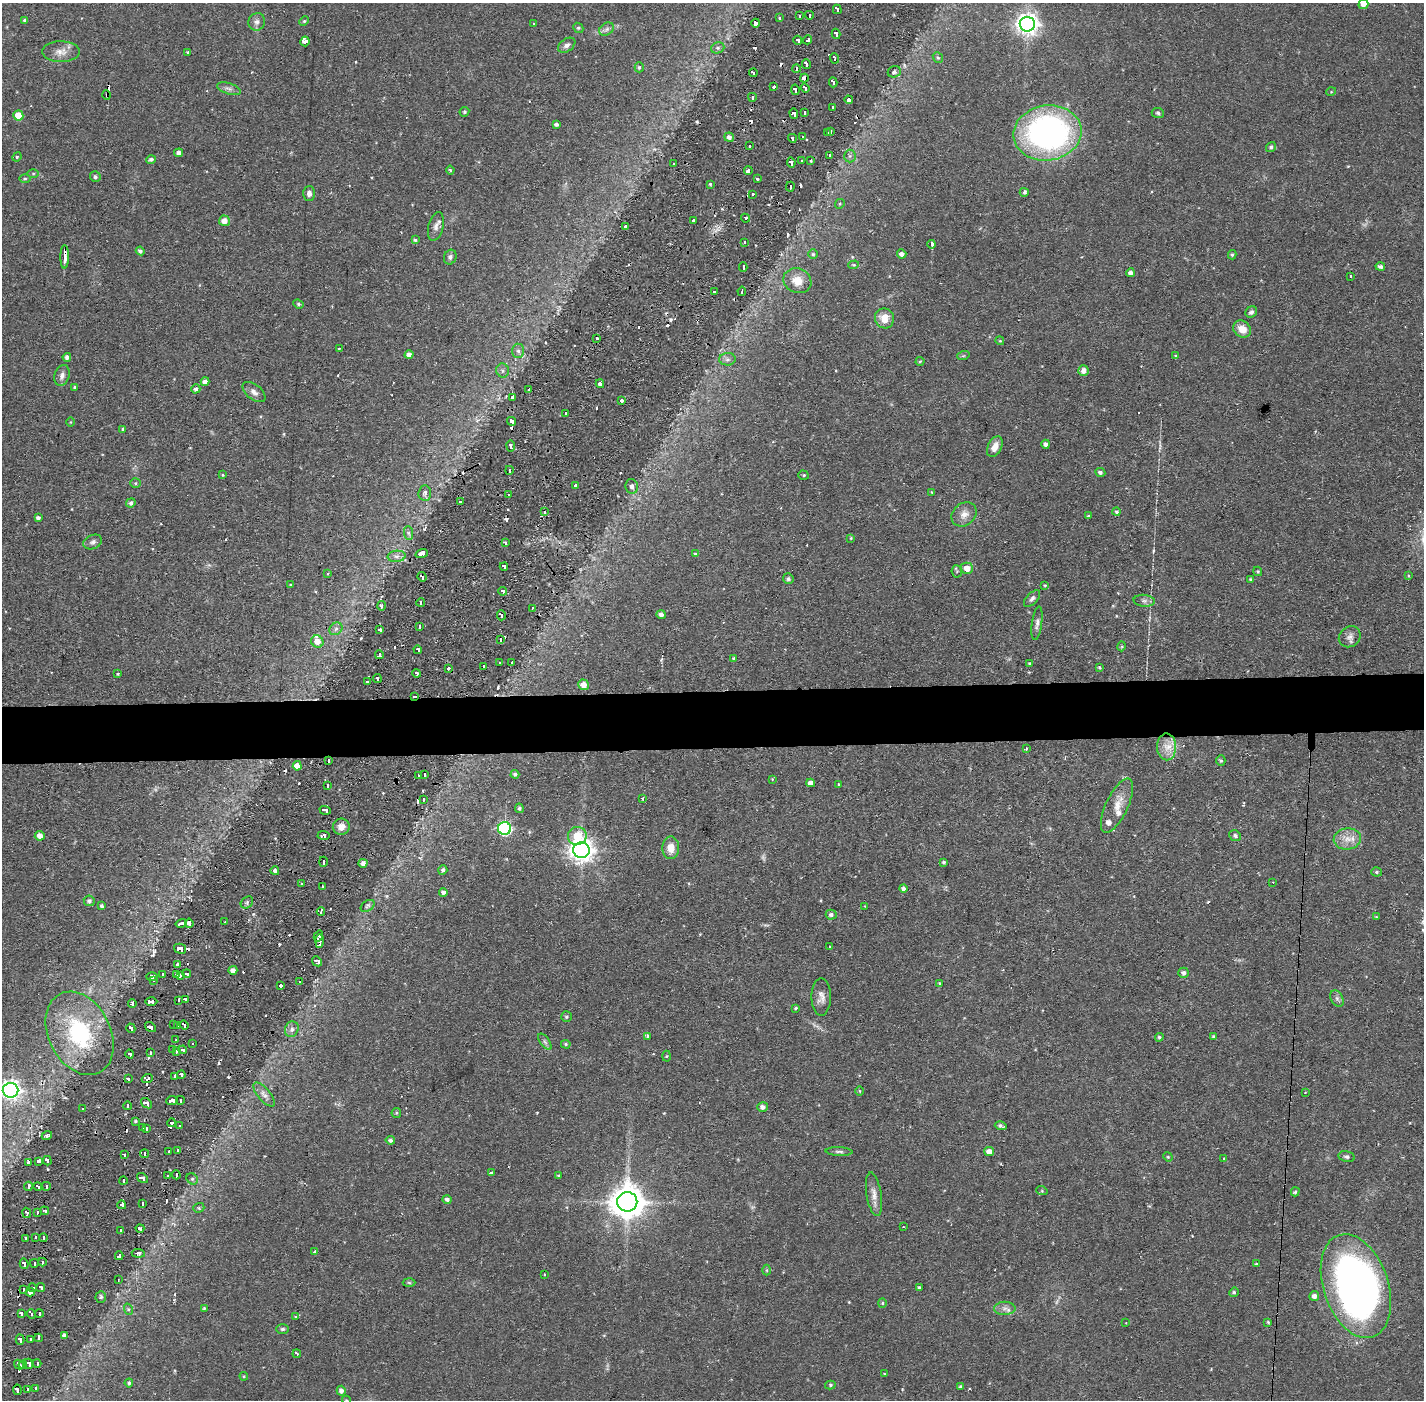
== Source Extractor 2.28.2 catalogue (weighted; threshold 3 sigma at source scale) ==
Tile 5 of 3 x 3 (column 2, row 2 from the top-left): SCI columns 1423-2844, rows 1451-2848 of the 4266 x 4299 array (HDU 1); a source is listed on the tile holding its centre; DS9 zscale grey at full resolution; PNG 1426 x 1402 px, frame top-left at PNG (2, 3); each listed source drawn as its Kron ellipse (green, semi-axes under 4 px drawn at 4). Shown black and unused: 4% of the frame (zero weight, under 2 of 3 exposures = <1% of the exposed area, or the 3 px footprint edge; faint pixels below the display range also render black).
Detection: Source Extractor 2.28.2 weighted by HDU 2 'WHT'; one run over the whole footprint, this tile lists its part. Background 0.0697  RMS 0.0066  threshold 0.0298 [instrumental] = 3 sigma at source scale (4.5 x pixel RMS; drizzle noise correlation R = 1.50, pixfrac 1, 0.05/0.05 arcsec/px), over >= 5 px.
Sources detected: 457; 1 too faint to see at this stretch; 54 cosmic-ray / hot-pixel residue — neither listed nor drawn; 3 inside a brighter listed object's ellipse — not listed separately; the other 399 listed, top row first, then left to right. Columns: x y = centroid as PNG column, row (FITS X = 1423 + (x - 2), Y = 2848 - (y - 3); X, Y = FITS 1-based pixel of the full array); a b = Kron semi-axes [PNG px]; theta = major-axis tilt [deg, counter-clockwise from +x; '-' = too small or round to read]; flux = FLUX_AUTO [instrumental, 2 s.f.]
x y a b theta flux
1363 4 5 4 - 4
837 9 5 3 - 7.4
809 15 4 3 - 6
799 16 4 3 - 4.6
780 18 3 3 - 1.3
25 20 3 3 - 0.96
304 21 5 4 - 0.84
257 22 9 8 - 2.8
756 23 4 3 - 2.6
533 24 3 2 - 0.6
1027 24 7 7 - 430
578 28 5 4 - 0.9
607 29 8 6 35 1.9
836 34 5 3 - 7.3
798 40 4 3 - 5.9
808 40 5 3 - 6.9
305 41 5 4 - 39
567 45 10 6 35 2.3
718 48 7 5 20 1.5
61 52 19 10 -1 6.2
188 52 4 3 - 0.78
834 58 5 3 - 5.4
938 58 6 4 -51 1
806 64 5 3 - 6.1
639 67 5 4 - 1.1
796 68 4 3 - 8.8
894 72 7 5 22 1.8
753 73 4 3 - 6.3
804 78 4 3 - 11
833 82 5 3 - 9.5
774 87 3 3 - 6.9
805 88 5 3 - 7.6
229 89 12 5 -18 2.4
795 90 5 3 - 9.2
1331 92 5 3 - 0.55
107 95 5 4 - 1.7
752 97 4 3 - 6
849 100 4 4 - 8.3
832 107 3 3 - 3.7
464 112 5 4 - 1.1
804 112 4 3 - 4.9
1158 113 6 5 - 1.2
794 114 5 4 - 7.7
18 115 5 5 - 13
556 124 4 3 - 1.5
831 132 4 3 - 2.8
827 133 3 3 - 2.9
1047 133 34 27 8 220
729 137 5 4 - 2.6
803 137 3 3 - 2.8
792 138 4 4 - 5.7
749 146 3 3 - 3.8
1271 147 5 4 - 1.5
179 153 4 4 - 2.7
829 156 4 3 - 1.9
850 156 6 6 - 1.5
17 157 5 4 - 1
151 159 5 4 - 1.7
801 161 4 3 - 6.7
811 161 3 3 - 1.4
791 162 5 3 - 11
674 164 3 3 - 2.3
450 170 4 4 - 0.88
748 170 4 3 - 7.1
33 173 5 4 - 0.72
95 177 5 5 - 1.5
25 178 6 4 0 0.89
757 179 4 3 - 0.86
710 184 3 3 - 0.72
790 187 5 3 - 5.3
1024 192 4 4 - 1.6
309 193 7 6 - 2.6
752 194 3 3 - 4.7
840 204 5 4 - 0.85
745 218 4 3 - 4.9
693 220 3 3 - 5.9
224 221 5 5 - 4.7
625 226 3 3 - 2.2
436 227 15 7 76 3.4
415 240 4 4 - 0.99
744 242 3 3 - 5.3
931 244 4 3 - 3.3
140 251 4 4 - 1.7
813 254 5 5 - 1.1
902 254 5 4 - 2.5
1232 255 4 4 - 0.96
65 257 12 3 89 17
450 257 7 6 - 1.8
854 265 5 4 - 0.83
743 267 5 3 - 4.6
1380 267 4 4 - 1.9
1130 273 4 4 - 3.1
1350 276 3 3 - 1.9
797 281 14 12 -21 9.6
714 291 3 3 - 5.2
742 291 4 2 - 1.6
298 304 5 4 - 0.86
1251 312 6 5 - 1.8
884 318 10 9 - 7.8
1242 329 9 8 - 7.1
597 338 3 3 - 5.4
1000 341 4 3 - 0.57
339 348 3 3 - 2.6
518 351 7 6 - 1.9
409 355 4 4 - 2.6
963 356 6 4 18 0.9
1176 356 4 3 - 0.9
67 357 4 4 - 2.4
727 359 8 6 1 2.2
920 361 4 4 - 0.71
503 370 7 6 - 1.9
1083 371 5 5 - 3.5
62 375 10 7 72 3
205 382 4 4 - 3.1
600 384 4 3 - 11
75 387 3 3 - 0.82
196 389 4 4 - 2.1
529 390 3 3 - 2.8
254 392 13 7 -39 3.4
513 397 4 3 - 1.7
622 401 4 3 - 8.6
566 413 3 3 - 3.4
511 421 5 4 - 4.6
71 422 5 3 - 0.56
123 429 4 3 - 0.71
1046 444 4 4 - 2
511 446 5 3 - 6.8
995 447 11 7 64 5.6
509 470 4 3 - 7.6
1100 472 5 4 - 1.8
223 475 4 4 - 0.61
804 475 5 4 - 0.91
136 483 5 4 - 0.96
576 486 4 3 - 6.2
632 486 7 6 - 2.1
932 492 4 3 - 0.59
425 493 7 6 - 2.4
508 495 3 3 - 3.5
460 502 3 3 - 3.1
131 503 5 4 - 1.8
544 512 3 3 - 3.2
1116 512 4 4 - 1.1
964 514 13 11 40 5.6
1088 516 4 4 - 0.84
38 518 4 3 - 1.8
408 533 7 4 -88 1.4
851 538 3 3 - 0.58
93 542 10 7 24 2.1
505 543 4 3 - 7.5
422 553 6 4 19 7.6
695 554 4 3 - 1.5
397 556 9 5 5 2.2
504 567 4 3 - 6.7
967 568 6 5 - 5.2
957 571 6 5 - 1.1
1258 571 5 4 - 0.94
327 574 3 2 - 1
1408 576 3 3 - 0.89
422 577 5 3 - 6.1
788 579 5 5 - 1.6
1251 580 4 3 - 1.1
291 585 4 3 - 0.72
1045 585 4 4 - 0.62
503 591 4 3 - 5.6
1032 599 10 5 45 1.9
1144 601 10 6 -5 2.3
421 602 4 3 - 4.8
381 606 5 4 - 1.5
532 608 3 3 - 2.3
501 615 5 3 - 8.5
661 615 5 4 - 2.5
1037 623 17 5 82 2.7
419 626 4 3 - 7
336 629 7 5 44 1.8
380 630 4 3 - 4.9
1350 637 11 10 - 3.6
500 639 4 3 - 5.3
317 641 6 6 - 6.9
1122 646 5 3 - 0.79
418 650 4 3 - 5.9
379 655 4 3 - 5.6
734 658 3 3 - 2.3
499 663 3 2 - 1.9
512 663 3 2 - 1
1029 663 4 3 - 0.53
483 666 4 2 - 3.9
1099 667 4 3 - 0.76
448 668 3 3 - 8.2
417 673 4 3 - 4.5
118 674 3 2 - 0.74
377 678 4 3 - 5.1
367 682 2 2 - 0.89
583 685 5 5 - 5.4
415 696 4 2 - 3.6
1167 747 13 9 -89 7.2
1026 749 3 2 - 0.88
329 760 4 3 - 4.6
1221 761 5 4 - 1
297 766 4 4 - 5.3
515 774 4 4 - 1.6
424 775 4 3 - 4
418 776 4 3 - 5.2
772 779 3 3 - 0.5
811 783 4 4 - 3.5
838 785 3 3 - 1
327 786 4 3 - 6
643 799 3 3 - 1.2
423 800 3 2 - 0.77
1117 806 29 11 65 10
519 808 5 4 - 1.1
325 810 6 4 -19 7.7
341 827 8 8 - 5.1
505 828 6 6 - 110
324 835 6 4 -2 6.6
40 836 5 5 - 4.6
577 836 9 9 - 16
1235 836 6 5 - 1.4
1347 839 14 10 8 7.2
671 848 11 8 88 7.5
581 850 8 7 - 560
323 862 5 3 - 9.1
944 862 4 4 - 1.2
363 863 4 4 - 2.9
443 870 5 4 - 1.7
275 871 4 3 - 5.5
1377 872 5 4 - 1.2
1273 882 4 3 - 0.79
302 884 3 3 - 3.7
322 887 4 3 - 4.9
903 888 4 4 - 1.9
443 892 4 4 - 2.1
89 901 5 5 - 1.7
247 902 7 5 43 1.2
102 906 4 3 - 1.4
368 906 8 5 36 1.4
865 906 3 3 - 0.41
321 912 4 2 - 4.1
831 915 5 5 - 1.7
1376 917 4 3 - 0.6
225 922 3 3 - 1.1
181 923 5 2 - 2.5
189 923 5 4 - 5.1
318 936 6 4 59 7.3
319 941 7 3 88 7.1
829 947 3 3 - 1.7
180 949 6 5 - 11
317 961 5 4 - 2.8
178 965 4 3 - 9.1
233 970 4 4 - 2.9
1184 973 5 5 - 2
162 974 3 3 - 1.8
176 974 3 3 - 1.5
187 974 4 3 - 5.3
180 975 4 3 - 4.3
152 977 6 4 0 4.1
154 980 3 2 - 1.7
299 982 3 2 - 1.1
939 983 4 4 - 0.74
280 986 3 3 - 5.6
821 997 19 9 -90 4.9
1337 998 9 6 -63 1.8
185 999 4 3 - 5
178 1000 4 3 - 6.1
151 1002 6 4 0 9.8
132 1003 4 3 - 3.1
796 1008 4 3 - 0.84
566 1017 5 5 - 1.1
174 1025 3 2 - 1.3
177 1025 3 3 - 4.2
184 1025 5 3 - 8.5
150 1027 6 4 -36 12
131 1028 5 3 - 5.6
292 1029 8 6 67 2.5
80 1033 44 31 -63 72
648 1036 4 3 - 2
1159 1037 4 4 - 1.1
1214 1037 3 3 - 1.3
176 1040 2 2 - 1.2
545 1042 9 4 -54 1.8
193 1044 3 3 - 3
566 1044 5 4 - 0.92
172 1049 3 3 - 1.4
183 1050 4 3 - 5.3
176 1051 4 3 - 3.8
150 1053 4 3 - 4
130 1054 4 3 - 5.3
666 1056 5 3 - 0.65
181 1075 4 3 - 6.2
174 1076 4 3 - 5.4
128 1079 4 3 - 7.2
147 1079 6 4 20 8.2
10 1090 8 7 - 310
860 1091 5 3 - 0.53
1305 1092 2 2 - 0.56
264 1095 15 6 -49 3.5
172 1100 6 4 8 14
180 1100 4 3 - 6.8
146 1103 6 4 -37 11
127 1106 4 3 - 5.4
762 1107 5 4 - 2.6
82 1109 3 2 - 1.4
396 1113 5 4 - 0.8
135 1121 3 3 - 0.94
171 1123 4 3 - 7.5
179 1126 3 3 - 3.1
1001 1126 6 3 -15 1.7
142 1127 3 3 - 2.3
146 1129 4 3 - 3.9
47 1136 5 3 - 4.5
390 1140 4 4 - 1.6
178 1150 3 3 - 2.6
169 1152 3 3 - 3.6
839 1152 13 4 -3 1.9
989 1152 5 4 - 5.7
144 1154 4 3 - 6
124 1155 4 3 - 6.2
1168 1157 5 4 - 0.63
1347 1157 8 5 -12 1.5
1224 1159 3 3 - 0.85
39 1161 4 4 - 5
47 1161 5 3 - 6.5
29 1162 4 3 - 2.3
491 1173 3 3 - 0.77
176 1175 4 3 - 3.1
167 1176 3 3 - 3
559 1176 3 3 - 0.92
142 1178 6 4 -35 13
192 1179 6 5 - 1.1
123 1181 4 3 - 6.2
28 1186 5 3 - 5.5
46 1186 4 3 - 5.6
38 1187 4 3 - 4.6
1042 1191 6 3 -18 0.68
1295 1192 5 3 - 0.99
874 1194 22 7 -81 5.3
447 1199 5 4 - 1.8
627 1202 10 9 - 1300
142 1204 4 3 - 3.6
122 1205 4 3 - 6.3
199 1208 6 4 19 1
45 1211 4 3 - 5.3
37 1212 4 2 - 3.8
27 1213 5 3 - 5.5
903 1227 2 2 - 0.54
140 1228 4 3 - 3.5
120 1231 4 3 - 5.5
35 1237 3 3 - 4.5
25 1238 4 3 - 6.6
43 1238 4 3 - 7.1
314 1252 4 3 - 1.2
138 1253 6 3 -6 1.3
119 1256 4 3 - 5.6
42 1262 4 3 - 5.3
34 1263 4 3 - 4.9
24 1264 5 3 - 8.3
1256 1264 3 3 - 0.87
767 1270 5 3 - 0.67
544 1274 3 2 - 1.1
118 1280 3 2 - 0.53
409 1283 6 4 -2 0.94
1356 1286 54 32 -71 340
919 1287 4 3 - 0.87
33 1288 4 3 - 4.7
41 1288 4 3 - 4.8
23 1289 4 2 - 3.5
30 1292 4 4 - 2.7
1234 1292 5 4 - 1.2
1314 1296 5 4 - 2.6
101 1297 5 5 - 1.1
882 1303 5 4 - 0.8
204 1308 4 4 - 0.67
1005 1308 10 6 2 3
128 1309 6 4 -72 0.9
39 1313 4 3 - 7.4
21 1314 4 3 - 7.2
31 1314 5 3 - 6.1
296 1316 4 3 - 0.84
1268 1322 4 3 - 0.75
1126 1323 2 2 - 0.42
283 1329 6 5 - 1.2
64 1336 4 4 - 2.8
38 1338 4 3 - 6.9
30 1339 4 3 - 5.7
20 1340 5 3 - 9.8
297 1354 4 2 - 1.6
37 1363 4 2 - 3.8
19 1364 5 3 - 7
29 1364 5 3 - 6.9
23 1365 4 3 - 3.6
884 1374 4 2 - 0.47
244 1376 4 4 - 0.69
129 1383 4 4 - 1.1
830 1385 5 4 - 1
960 1387 3 3 - 1
35 1388 4 3 - 3.1
27 1389 4 3 - 4.8
17 1390 5 3 - 9.9
341 1391 5 4 - 2.8
346 1400 4 4 - 0.79
Overlapping masked pixels (flux is a lower limit): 11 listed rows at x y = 796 68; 804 78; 107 95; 65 257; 422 553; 422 577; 415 696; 329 760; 319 941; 184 1025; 17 1390
Isophote crosses this tile's border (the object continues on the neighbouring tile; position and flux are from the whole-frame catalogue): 3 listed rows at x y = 1363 4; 10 1090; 346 1400